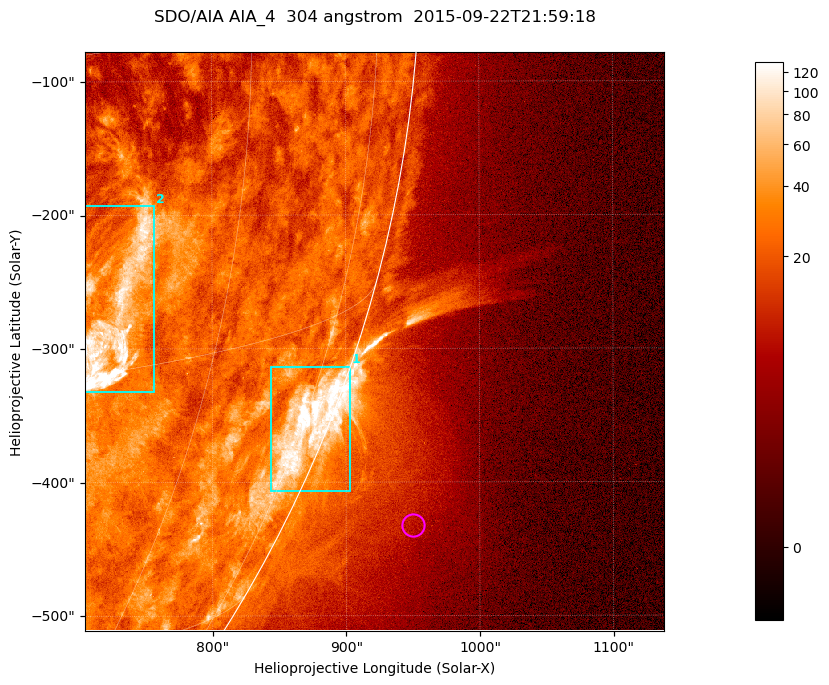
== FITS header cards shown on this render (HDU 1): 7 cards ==
TELESCOP= 'SDO/AIA '           / For AIA: SDO/AIA
INSTRUME= 'AIA_4   '           / For AIA: AIA_ATA1, AIA_ATA2, AIA_ATA3 or AIA_AT
WAVELNTH=                  304 / [angstrom] Wavelength
WAVEUNIT= 'angstrom'           / Wavelength unit: angstrom
DATE-OBS= '2015-09-22T21:59:18.148' / [ISO] Date when observation started; ISO 8
CTYPE1  = 'HPLN-TAN'           / CTYPE1; Typically HPLN
CTYPE2  = 'HPLT-TAN'           / CTYPE2; Typically HPLT

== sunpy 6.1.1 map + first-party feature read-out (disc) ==
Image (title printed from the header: SDO/AIA AIA_4  304 angstrom  2015-09-22T21:59:18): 722 x 722 px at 0.6 arcsec/px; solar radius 956 arcsec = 1593 px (partial field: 2.9% of the solar disc is inside the frame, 45% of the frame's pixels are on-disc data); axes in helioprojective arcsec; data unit not stated in the header (colour bar unlabelled)
Orientation: roll -0.132 deg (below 1 deg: not rotated)
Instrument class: DISC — disc imager (sunpy class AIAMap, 304 A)
Bright regions (active regions / flare kernels): reference = the on-disc median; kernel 7 px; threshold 5 sigma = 46.6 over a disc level ~23.1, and >= 1.15x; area >= 521 px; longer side >= 9 px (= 5.4 arcsec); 2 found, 2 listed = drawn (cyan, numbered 1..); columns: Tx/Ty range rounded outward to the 2 arcsec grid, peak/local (2 s.f.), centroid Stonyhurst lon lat
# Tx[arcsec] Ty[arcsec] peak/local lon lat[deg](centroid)
1 844..904 -408..-312 8 +76 -21
2 704..758 -334..-192 11 +51 -13
Off-limb structures (1.02-1.3 R_sun): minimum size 260 px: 5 found; the strongest spans PA ~240..250 deg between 1.04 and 1.18 R_sun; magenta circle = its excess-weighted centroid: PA ~245 deg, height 1.09 R_sun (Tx ~950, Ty ~-432 arcsec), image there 2.3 x the reference